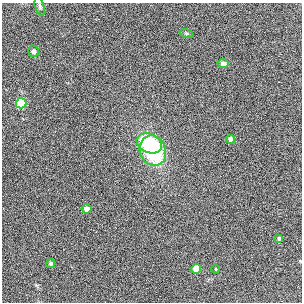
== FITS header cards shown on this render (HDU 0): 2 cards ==
NAXIS1  =                  300
NAXIS2  =                  300

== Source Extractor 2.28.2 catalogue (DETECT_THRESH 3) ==
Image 300 x 300 px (HDU 0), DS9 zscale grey, 1 PNG px = 1 image px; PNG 304 x 304 px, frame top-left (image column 1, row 300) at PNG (2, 3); each listed source drawn as its Kron ellipse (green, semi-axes under 4 px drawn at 4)
Background 0.00484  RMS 0.026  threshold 0.0765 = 3 sigma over >= 5 px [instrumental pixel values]
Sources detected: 13; all 13 listed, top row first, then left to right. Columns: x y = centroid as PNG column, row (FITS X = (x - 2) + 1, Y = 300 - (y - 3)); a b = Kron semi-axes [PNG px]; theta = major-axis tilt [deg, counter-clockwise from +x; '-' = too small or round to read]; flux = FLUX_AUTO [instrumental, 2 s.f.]
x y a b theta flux
40 6 9 4 -73 3
187 33 7 3 -19 2.1
33 51 5 5 - 4.3
223 63 5 4 - 4.6
21 103 5 5 - 73
231 139 4 4 - 11
149 143 13 9 -24 110
153 151 15 13 -68 130
86 209 5 5 - 10
279 238 3 3 - 2.9
51 263 4 4 - 2.5
196 269 5 5 - 25
215 269 5 3 - 1.4